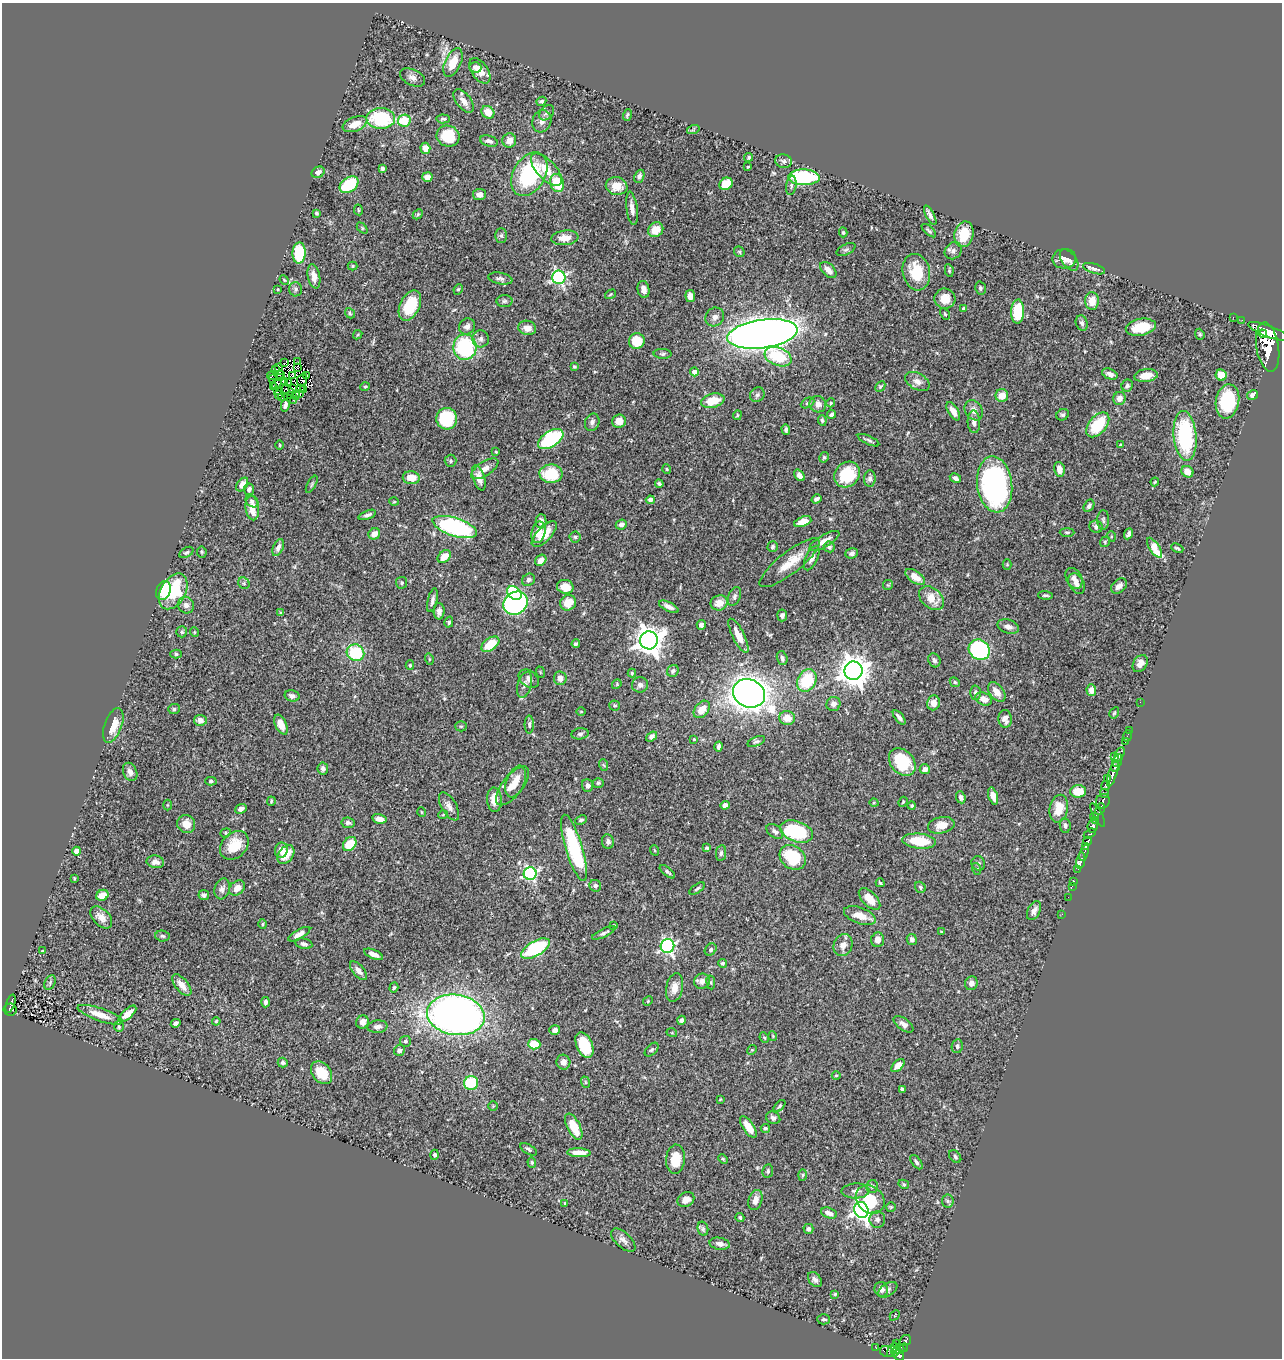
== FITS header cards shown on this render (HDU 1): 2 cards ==
NAXIS1  =                 1280
NAXIS2  =                 1356

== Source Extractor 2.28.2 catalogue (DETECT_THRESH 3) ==
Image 1280 x 1356 px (HDU 1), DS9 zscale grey, 1 PNG px = 1 image px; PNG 1284 x 1360 px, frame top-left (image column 1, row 1356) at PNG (2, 3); each listed source drawn as its Kron ellipse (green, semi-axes under 4 px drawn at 4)
Background 0.447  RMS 0.024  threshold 0.0705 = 3 sigma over >= 5 px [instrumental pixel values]
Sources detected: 493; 4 with non-positive FLUX_AUTO (blend fragments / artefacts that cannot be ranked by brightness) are neither listed nor drawn; the other 489 listed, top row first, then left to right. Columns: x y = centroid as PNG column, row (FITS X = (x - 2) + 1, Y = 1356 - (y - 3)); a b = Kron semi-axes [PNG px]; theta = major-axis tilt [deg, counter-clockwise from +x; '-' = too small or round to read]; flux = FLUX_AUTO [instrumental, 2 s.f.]
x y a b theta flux
453 62 15 8 64 29
475 67 6 5 - 4.8
480 71 14 8 -56 18
412 77 13 8 -26 7.8
464 101 14 7 -52 10
541 101 5 4 - 3.8
488 112 7 6 - 20
547 113 9 6 50 4.2
627 115 6 3 74 2.4
381 118 14 10 -1 110
443 119 7 4 -3 3.1
404 121 6 6 - 45
542 121 11 9 71 8.1
355 124 13 7 22 20
693 130 6 4 18 2.9
448 136 11 10 - 56
509 140 7 7 - 13
489 141 9 5 -16 5.9
425 148 5 5 - 14
749 157 4 4 - 2.4
784 161 8 6 -11 5
748 167 3 3 - 1.3
382 168 3 3 - 4
546 170 20 9 -47 28
318 172 7 5 30 6.6
529 174 23 16 59 140
639 176 7 5 66 4.6
427 177 5 5 - 11
804 177 16 8 -2 140
557 183 9 7 -73 46
726 184 7 6 - 32
349 185 10 7 36 74
791 185 10 5 82 3.6
617 186 11 9 -10 22
479 195 6 5 - 9.2
632 208 17 5 -82 10
358 210 5 3 - 1.6
316 213 4 3 - 2.3
418 214 6 4 46 1.9
930 215 10 4 -62 5.9
362 228 6 4 -46 2.1
656 230 8 7 - 28
929 231 9 3 -42 3
843 232 5 4 - 2.1
964 234 13 9 79 39
501 236 7 6 - 3.7
565 238 13 7 5 19
846 250 10 5 26 3.2
953 251 9 8 - 6.5
739 252 6 4 -46 2.2
299 253 10 6 88 65
1064 259 12 10 7 12
1069 260 12 7 -52 8.2
353 266 5 4 - 1.9
1094 269 11 5 -18 5.2
828 270 10 6 -45 12
949 271 6 4 -81 2.4
916 272 18 13 -75 50
314 276 12 6 -79 11
559 277 7 6 - 300
500 279 12 5 -11 5.1
284 280 5 4 - 1.7
980 288 6 5 - 2.8
278 289 2 2 - 1.2
295 289 7 6 - 4.2
458 289 5 4 - 2.3
644 289 8 6 -78 8.2
611 294 6 3 32 1.8
690 296 6 5 - 14
945 299 10 10 - 20
504 301 8 6 1 3.8
1092 301 9 7 -88 18
410 305 16 10 64 62
963 308 3 2 - 1.8
1018 312 12 6 88 71
350 313 5 4 - 2.2
945 314 6 4 -59 2.4
715 317 10 9 - 8.7
1233 317 2 2 - 6
1242 320 3 2 - 3
1082 323 8 6 -71 4.6
467 326 8 7 - 7
1141 327 15 8 11 37
527 328 9 7 -10 13
1269 332 23 5 -21 1700
762 334 35 14 8 2200
1200 334 6 4 -69 2.2
1263 334 4 3 - 350
358 335 5 3 - 1.6
481 339 8 8 - 6.2
637 341 8 8 - 41
465 347 13 11 -90 150
1268 347 25 11 -81 2900
663 354 9 5 -2 3.3
778 357 14 9 -20 65
297 362 2 2 - 1
284 363 2 2 - 0.5
278 367 3 2 - 0.97
298 367 3 2 - 1.1
574 367 3 3 - 1.9
276 370 3 2 - 2.4
694 372 4 4 - 12
1110 374 8 5 -21 7.5
272 375 5 3 - 1.4
279 375 5 3 - 0.42
293 375 3 2 - 0.67
307 375 2 2 - 1.9
1221 375 6 5 - 31
1146 376 12 6 8 16
280 377 4 2 - 0.71
272 379 2 2 - 1.7
302 380 6 5 - 1.3
284 381 4 3 - 1.3
917 381 13 8 -28 11
289 383 3 2 - 1.2
277 384 6 3 59 2.1
1127 385 6 5 - 3.9
880 386 6 4 46 2.5
273 387 3 2 - 4.9
365 387 5 4 - 2
293 388 4 2 - 1.7
300 388 2 2 - 1.2
304 389 3 2 - 0.64
277 390 4 2 - 1.3
287 390 6 2 -32 1.2
299 393 4 2 - 0.72
278 395 3 2 - 0.66
291 395 3 2 - 1.2
296 395 4 2 - 0.62
757 395 8 6 44 4
1002 395 6 6 - 18
1253 395 6 4 30 5.4
282 397 3 2 - 2.9
1119 398 6 6 - 9.6
293 400 2 2 - 2.5
713 401 12 7 14 36
1227 401 17 11 80 83
808 403 7 4 26 3
831 403 4 4 - 2.2
818 404 8 8 - 11
285 405 6 4 78 4.5
974 410 11 8 -58 10
953 411 10 5 -58 11
831 414 4 3 - 3.8
737 415 5 3 - 1.4
1063 415 6 5 - 3.1
447 419 10 10 - 80
822 420 5 4 - 2.8
619 421 7 6 - 15
592 422 9 7 67 6.2
974 422 11 6 -87 8.1
1098 425 14 8 50 62
786 429 5 3 - 3.3
1185 436 25 11 -85 130
551 439 14 8 33 150
869 440 11 4 -25 3.8
280 445 5 3 - 1.4
1120 445 3 3 - 1.5
496 452 4 3 - 1.6
824 457 5 4 - 2.5
451 461 6 6 - 2.9
485 469 16 7 33 14
667 469 4 4 - 1.6
1059 469 7 5 -76 13
1187 472 6 5 - 16
551 474 11 9 -1 58
799 475 6 4 -52 6.5
847 475 14 11 45 62
411 478 8 6 -7 22
479 478 13 6 -73 12
870 478 8 6 84 5.2
955 478 6 4 -29 5.3
1155 482 4 3 - 1.6
312 484 9 4 61 2.8
659 484 4 4 - 3.3
995 484 28 17 -83 360
242 485 8 5 54 9.6
249 489 6 5 - 4.6
817 499 5 3 - 4.4
650 500 4 4 - 6.6
252 501 7 5 -39 4.3
394 502 5 3 - 1.6
1089 506 7 5 58 4.4
252 508 12 6 -84 20
367 515 9 4 21 5.1
1103 520 10 6 -89 4.5
541 521 7 5 90 6.1
803 522 9 5 20 20
621 524 6 5 - 6.6
455 527 23 9 -18 240
1096 527 6 6 - 4.2
538 532 11 7 77 16
1067 532 7 4 0 2.5
374 534 6 5 - 11
544 534 16 7 47 26
1128 534 6 3 64 4.5
1111 536 5 3 - 1.7
575 537 5 5 - 2.8
824 541 17 6 30 14
1105 542 5 4 - 2.1
278 547 9 5 67 6.9
773 547 5 5 - 2.8
829 547 5 5 - 4.3
1155 548 11 5 -57 45
1177 548 6 3 -23 2.2
186 552 8 5 30 3.3
202 552 5 5 - 2.5
852 553 6 5 - 4.4
444 557 7 5 41 19
812 558 13 6 65 9.4
541 560 6 5 - 9.6
790 563 37 11 38 34
1007 565 5 4 - 1.8
915 577 11 6 -35 17
1074 578 11 7 -61 7.4
529 580 7 6 - 5.2
244 583 6 5 - 2.8
402 583 6 5 - 2.9
1077 584 11 7 -62 7.9
888 585 5 5 - 2.1
1119 586 9 6 40 9
565 587 8 7 - 18
163 590 10 7 70 48
173 591 19 12 61 84
514 593 8 6 -42 110
1045 595 7 3 -4 2.7
734 596 10 6 66 4.6
931 598 14 10 -40 24
432 600 12 4 77 5.7
516 603 13 11 37 370
568 603 8 7 - 21
719 603 8 7 - 16
186 605 8 8 - 8
669 607 10 4 -26 7.6
439 611 8 5 89 7.7
280 613 4 3 - 1.9
782 615 6 5 - 6
449 622 5 4 - 2.9
701 625 5 4 - 5.1
1008 627 11 7 -17 7.3
182 632 5 5 - 2.6
194 632 5 3 - 1.3
738 636 19 6 -63 20
649 640 9 9 - 2000
490 644 10 6 35 40
576 644 4 3 - 3.5
979 650 11 9 -35 200
355 653 9 8 - 95
176 654 5 4 - 2.7
782 658 7 5 -73 5.2
429 659 5 3 - 1.3
934 660 7 6 - 5
1140 663 9 6 56 11
410 665 5 4 - 1.8
673 671 6 5 - 3.5
854 671 9 9 - 2400
540 672 6 3 -72 1.6
632 673 4 4 - 2.1
560 678 7 6 - 11
529 679 11 7 -36 7
807 680 12 9 61 73
955 682 5 4 - 2.1
617 684 5 4 - 1.8
525 685 13 7 73 8.2
640 685 8 7 - 5.3
1091 690 6 5 - 13
997 692 11 7 -52 14
749 693 16 14 -23 1500
976 693 7 5 89 4.5
292 696 7 5 -13 5.7
984 699 9 6 -23 12
1140 702 2 2 - 5.5
933 703 7 6 - 14
833 704 7 7 - 7.2
615 705 5 5 - 2.4
174 709 6 5 - 3
702 709 10 6 51 20
581 711 4 3 - 1.5
1114 713 6 4 58 2.1
899 717 8 4 -51 6.1
787 718 8 7 - 17
1005 719 9 6 -85 9.4
200 720 6 5 - 9.6
113 725 18 8 70 24
281 725 10 5 -66 18
529 725 9 4 90 3.5
461 726 5 5 - 2.4
1129 730 2 2 - 6.3
580 734 9 5 7 3.9
651 736 6 4 38 5.6
1127 736 6 2 71 15
694 739 3 3 - 1.5
756 741 9 4 22 3.5
1125 742 4 3 - 13
718 747 5 3 - 5.7
1119 755 8 3 62 91
1114 756 3 3 - 20
1117 761 7 3 65 120
902 762 15 11 -48 66
604 765 6 3 -69 2.1
1115 767 5 4 - 280
323 768 6 5 - 4.6
925 769 5 5 - 7.7
130 772 9 6 -66 7.9
1113 774 13 4 73 470
1107 778 3 3 - 43
211 781 6 4 0 2.7
516 782 16 9 68 19
598 783 5 4 - 2.3
588 785 6 5 - 6.1
1106 785 4 3 - 50
512 786 23 10 52 27
1078 791 8 6 2 34
1105 793 4 4 - 150
993 796 9 4 -73 14
961 797 6 4 -67 5.7
494 800 12 7 -86 20
271 801 5 3 - 1.9
1103 801 7 6 - 240
903 802 5 4 - 1.9
874 803 4 3 - 1.4
167 805 5 3 - 1.6
725 805 5 4 - 9.6
449 806 16 7 -60 9.3
912 806 4 4 - 2.1
241 809 6 4 23 5.6
1059 809 14 9 78 28
1100 809 6 4 62 140
422 812 5 3 - 1.2
443 815 5 3 - 1.3
1098 815 13 3 -61 140
1094 817 4 3 - 78
379 819 7 4 -13 11
581 820 6 4 27 3.4
1095 821 4 3 - 93
348 823 6 5 - 4.1
186 824 9 9 - 18
941 825 13 8 12 19
1065 825 7 5 -82 4
1093 826 6 5 - 470
775 831 9 6 -35 5.8
796 832 17 10 -20 120
226 833 5 4 - 2
1090 834 6 4 31 330
608 841 7 6 - 5.8
919 841 17 7 -6 50
1087 841 4 3 - 300
350 844 8 6 51 36
234 845 16 12 45 36
1086 847 4 3 - 120
574 848 34 8 -73 160
707 848 4 4 - 2.2
281 850 7 6 - 9.3
654 850 5 3 - 1.5
77 851 4 4 - 20
1084 852 8 3 70 150
721 853 8 5 82 3.8
286 855 10 7 52 32
793 857 14 11 -38 77
1081 861 8 4 80 110
155 862 9 6 -11 9.1
978 863 7 6 - 3.6
977 869 6 4 -71 2.1
1078 869 2 2 - 3.1
667 872 9 3 -39 3.1
530 874 6 6 - 300
74 878 3 2 - 1.5
1074 881 2 2 - 5
880 883 4 3 - 2.3
595 886 6 5 - 4.5
1072 886 3 2 - 1.4
920 887 6 5 - 2.7
237 888 9 6 39 13
222 889 10 7 74 7.4
697 889 9 3 34 2.6
102 895 6 5 - 20
204 895 5 5 - 4.8
1068 897 2 2 - 4.8
870 899 13 7 -45 22
1034 911 10 6 61 7.3
1062 914 2 2 - 6.9
860 916 16 8 -20 20
101 917 13 8 -45 13
263 924 5 3 - 1.8
614 925 3 2 - 1.5
941 932 4 3 - 1.5
604 933 13 4 25 4.4
299 934 12 4 30 9.6
162 936 7 5 -5 3.2
878 940 7 6 - 10
912 940 5 5 - 5.6
304 944 8 5 -11 5.6
843 945 11 9 68 12
667 946 7 7 - 300
535 948 16 7 30 130
711 950 6 5 - 3
42 951 4 4 - 1.5
374 954 10 4 -23 11
722 963 4 4 - 2.7
358 971 11 5 -50 9.3
702 981 8 7 - 8.9
711 982 7 3 -82 2.1
50 983 8 5 65 2.9
971 983 7 6 - 8.1
182 985 13 6 -51 14
394 987 5 4 - 2.5
674 988 14 8 79 15
648 1001 5 4 - 1.9
266 1002 5 4 - 4.2
11 1004 9 3 72 65
10 1010 6 6 - 77
127 1014 11 5 42 12
100 1015 24 6 -19 22
456 1015 29 20 -7 950
682 1020 4 4 - 3.9
216 1021 4 3 - 1.4
362 1022 7 6 - 10
176 1023 5 3 - 3.8
903 1024 11 5 -37 7
119 1027 5 5 - 2.8
378 1027 10 6 4 7.2
555 1030 5 5 - 7.3
672 1033 5 3 - 1.4
773 1036 5 3 - 1.2
764 1038 5 4 - 2
405 1041 5 5 - 3
534 1044 6 5 - 35
584 1045 14 8 -67 71
957 1046 7 5 80 3.9
399 1050 5 5 - 5.5
652 1050 8 5 45 3
752 1050 5 4 - 1.9
563 1062 7 7 - 8.7
283 1063 5 5 - 3.3
898 1065 8 4 45 13
322 1073 12 9 -51 29
836 1075 4 3 - 1.4
585 1082 6 3 -71 1.5
471 1083 7 7 - 58
902 1089 4 3 - 4.2
720 1099 4 4 - 1.3
493 1106 4 4 - 1.7
779 1106 7 4 48 2.6
773 1118 7 6 - 4.6
574 1127 14 6 -63 35
748 1127 12 5 -56 26
765 1128 4 4 - 3.3
529 1149 9 4 -30 3.6
579 1153 12 4 -2 16
435 1155 5 4 - 3.6
955 1157 7 5 -49 3.3
675 1159 14 9 86 35
723 1159 5 3 - 1.8
532 1162 5 4 - 2.4
916 1162 8 4 -54 3.6
768 1171 7 5 81 3
803 1175 6 4 88 2.1
904 1184 5 4 - 1.8
872 1186 6 6 - 3.9
856 1191 14 7 2 7.7
686 1199 9 7 33 11
870 1199 15 13 -43 50
755 1200 10 6 72 11
948 1201 6 6 - 3.4
565 1203 3 3 - 1.4
891 1207 5 5 - 1.7
861 1210 8 7 - 630
829 1213 8 5 -19 8.4
740 1217 4 3 - 2.6
877 1219 8 8 - 6.7
703 1229 7 5 -77 3.1
808 1229 5 5 - 4.7
623 1240 15 7 -43 8.1
720 1244 10 6 -10 8.3
815 1280 8 6 -50 5.4
881 1289 7 6 - 9.6
888 1290 11 6 33 5.2
835 1294 3 3 - 1.8
895 1315 6 3 46 1.3
824 1319 6 5 - 3.9
905 1340 6 5 - 130
897 1343 3 2 - 23
876 1348 2 2 - 5.7
904 1348 4 3 - 67
900 1349 5 3 - 160
892 1350 8 3 61 120
887 1351 7 5 -12 56
896 1351 5 3 - 97
899 1355 6 4 -63 220
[4 non-positive-flux detections neither listed nor drawn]